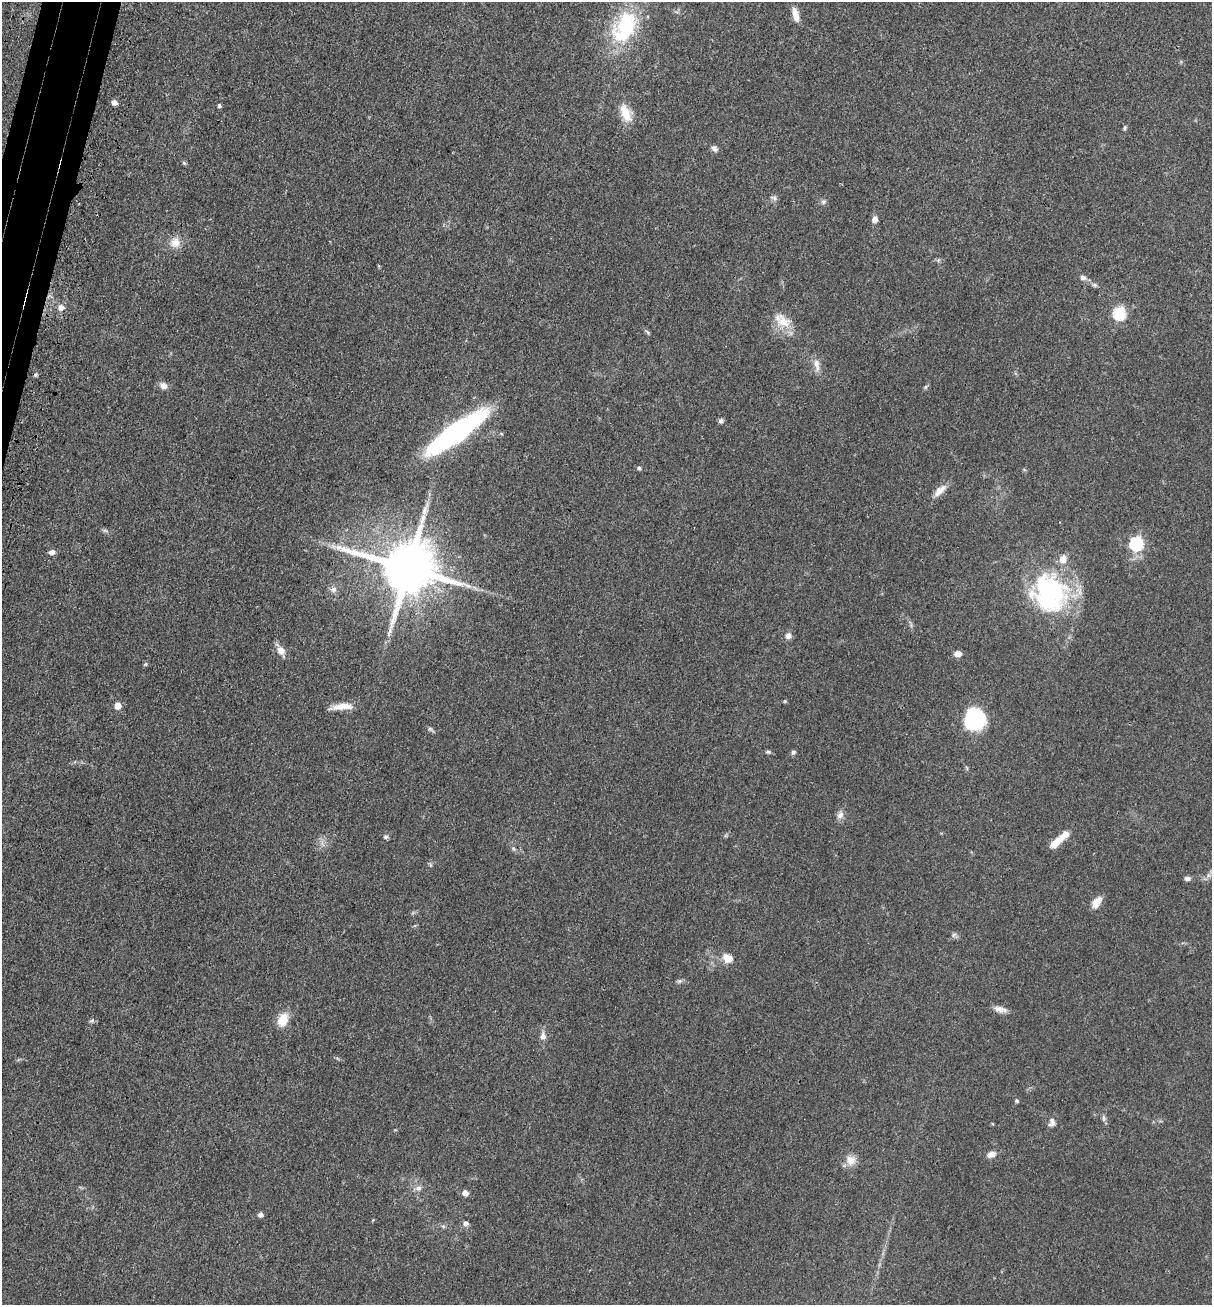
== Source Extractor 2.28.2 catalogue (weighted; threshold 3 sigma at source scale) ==
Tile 11 of 4 x 4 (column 3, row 3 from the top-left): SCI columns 2624-3833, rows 1374-2676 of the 5369 x 5354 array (HDU 1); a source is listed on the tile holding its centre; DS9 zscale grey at full resolution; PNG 1214 x 1307 px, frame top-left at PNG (2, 2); no overlay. Shown black and unused: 2% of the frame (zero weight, under 3 of 4 exposures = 6% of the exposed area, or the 3 px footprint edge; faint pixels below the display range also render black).
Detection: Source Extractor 2.28.2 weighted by HDU 2 'WHT'; one run over the whole footprint, this tile lists its part. Background 0.0449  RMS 0.005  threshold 0.0225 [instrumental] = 3 sigma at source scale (4.5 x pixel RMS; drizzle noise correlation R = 1.50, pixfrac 1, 0.05/0.05 arcsec/px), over >= 5 px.
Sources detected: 76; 2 inside a brighter object's white glare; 1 cosmic-ray / hot-pixel residue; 1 long thin detection or spike segment (spike, bleed or trail) — not listed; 2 inside a brighter listed object's ellipse — not listed separately; the other 70 listed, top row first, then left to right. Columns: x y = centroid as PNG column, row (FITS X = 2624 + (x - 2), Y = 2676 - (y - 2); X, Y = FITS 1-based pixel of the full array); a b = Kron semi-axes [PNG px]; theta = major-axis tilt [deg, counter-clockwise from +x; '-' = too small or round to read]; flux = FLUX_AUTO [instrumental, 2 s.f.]
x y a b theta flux
795 14 17 7 -77 4.9
625 27 47 28 62 39
114 103 6 5 - 2.1
219 105 5 4 - 1.2
626 113 24 11 -66 8.7
1125 128 6 4 44 0.76
714 148 9 6 -43 1.8
184 163 7 4 -45 0.75
774 198 9 5 -25 1.2
823 202 7 6 - 1.1
875 219 7 6 - 2.6
175 243 15 14 - 5.5
1083 277 8 6 -22 1.7
1094 285 7 5 -20 1
61 307 7 6 - 2.9
1119 313 6 6 - 58
783 322 23 16 -44 9.5
647 332 9 4 -51 0.87
817 365 19 7 -80 3.5
163 386 9 8 - 2.8
925 387 7 4 33 0.77
721 421 6 6 - 1.2
456 433 52 13 36 130
639 468 6 5 - 0.96
940 490 19 8 43 4.5
105 530 7 4 -2 0.89
1136 543 6 6 - 75
334 546 7 5 -34 1.6
52 552 7 6 - 2
408 568 16 14 -12 3400
475 588 10 4 -30 1.5
333 589 10 8 18 2.2
1051 590 54 42 -18 58
788 636 8 7 - 2.4
281 651 12 7 -63 4.5
958 654 7 6 - 3.1
146 664 6 4 71 0.61
784 701 5 4 - 0.56
118 706 5 5 - 7.1
342 706 28 8 6 6.2
974 719 22 20 84 34
431 729 10 4 -36 1
768 752 7 5 -2 0.9
793 752 6 5 - 1.1
840 815 10 7 45 2.5
386 837 6 6 - 1.2
1056 842 22 7 42 7.2
513 848 6 4 -19 0.71
431 865 6 4 -70 0.72
1208 875 7 4 -72 1
1187 878 8 5 -3 1.6
1096 902 14 8 51 5.1
954 935 7 5 31 1.1
727 958 12 10 -28 5.4
679 981 7 6 - 1
1000 1009 18 7 -13 3.3
283 1019 13 9 71 9.7
92 1021 8 4 9 0.84
543 1036 11 8 88 2.6
1017 1101 5 5 - 0.75
1104 1118 10 4 -79 1.2
1052 1122 12 8 89 2.4
991 1154 12 7 17 3.1
851 1160 14 13 - 4.8
418 1188 9 7 -6 2.1
465 1193 5 5 - 4.4
260 1215 6 5 - 1.6
373 1220 5 3 - 0.41
466 1223 7 7 - 1.6
443 1226 6 5 - 0.88